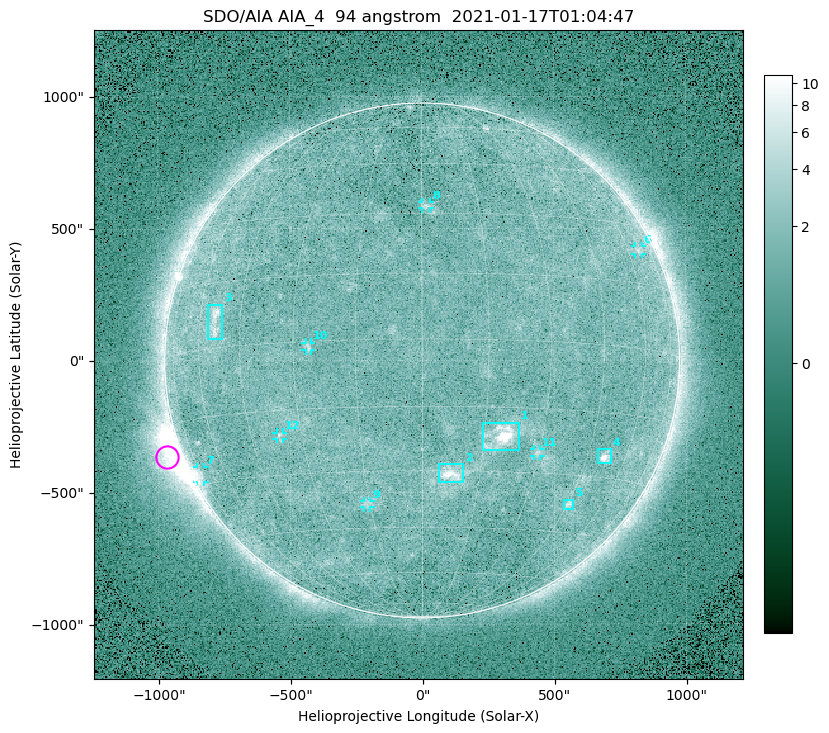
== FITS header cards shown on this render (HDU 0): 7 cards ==
TELESCOP= 'SDO/AIA '
INSTRUME= 'AIA_4   '
WAVELNTH=                   94
WAVEUNIT= 'angstrom'
DATE-OBS= '2021-01-17T01:04:47.12'
CTYPE1  = 'HPLN-TAN'
CTYPE2  = 'HPLT-TAN'

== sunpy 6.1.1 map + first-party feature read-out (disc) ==
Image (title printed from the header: SDO/AIA AIA_4  94 angstrom  2021-01-17T01:04:47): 512 x 512 px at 4.8 arcsec/px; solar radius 976 arcsec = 203 px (full disc in frame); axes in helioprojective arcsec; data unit not stated in the header (colour bar unlabelled)
Orientation: roll -0.138 deg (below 1 deg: not rotated)
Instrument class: DISC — disc imager (sunpy class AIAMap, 94 A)
Bright regions (active regions / flare kernels): reference = the median radial profile (limb darkening/brightening removed); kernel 5 px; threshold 5 sigma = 1.87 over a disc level ~1.64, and >= 1.15x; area >= 9 px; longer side >= 5 px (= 24 arcsec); searched inside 0.97 R_sun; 12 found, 12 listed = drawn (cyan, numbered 1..; 7 of them under ~33 arcsec drawn as corner ticks so the feature stays visible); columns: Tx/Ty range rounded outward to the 10 arcsec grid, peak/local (2 s.f.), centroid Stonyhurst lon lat
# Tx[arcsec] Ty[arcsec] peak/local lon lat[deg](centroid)
1 230..370 -340..-230 12 +19 -22
2 60..160 -460..-390 6.4 +8 -31
3 -810..-750 80..220 5.1 -54 +6
4 660..720 -390..-340 7.2 +51 -25
5 530..570 -570..-530 3.6 +45 -37
6 810..840 400..430 2.7 +66 +23
7 -860..-820 -460..-400 3.1 -75 -27
8 0..30 570..600 2.9 +1 +32
9 -220..-190 -560..-530 2.5 -16 -38
10 -440..-420 40..70 2.7 -26 -1
11 420..450 -360..-330 2.4 +29 -25
12 -550..-530 -300..-270 2.6 -36 -21
Off-limb structures (1.02-1.3 R_sun): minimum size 50 px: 4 found; the strongest spans PA ~95..130 deg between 1.02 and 1.22 R_sun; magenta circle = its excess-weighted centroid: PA ~110 deg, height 1.06 R_sun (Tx ~-970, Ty ~-370 arcsec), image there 5.1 x the reference